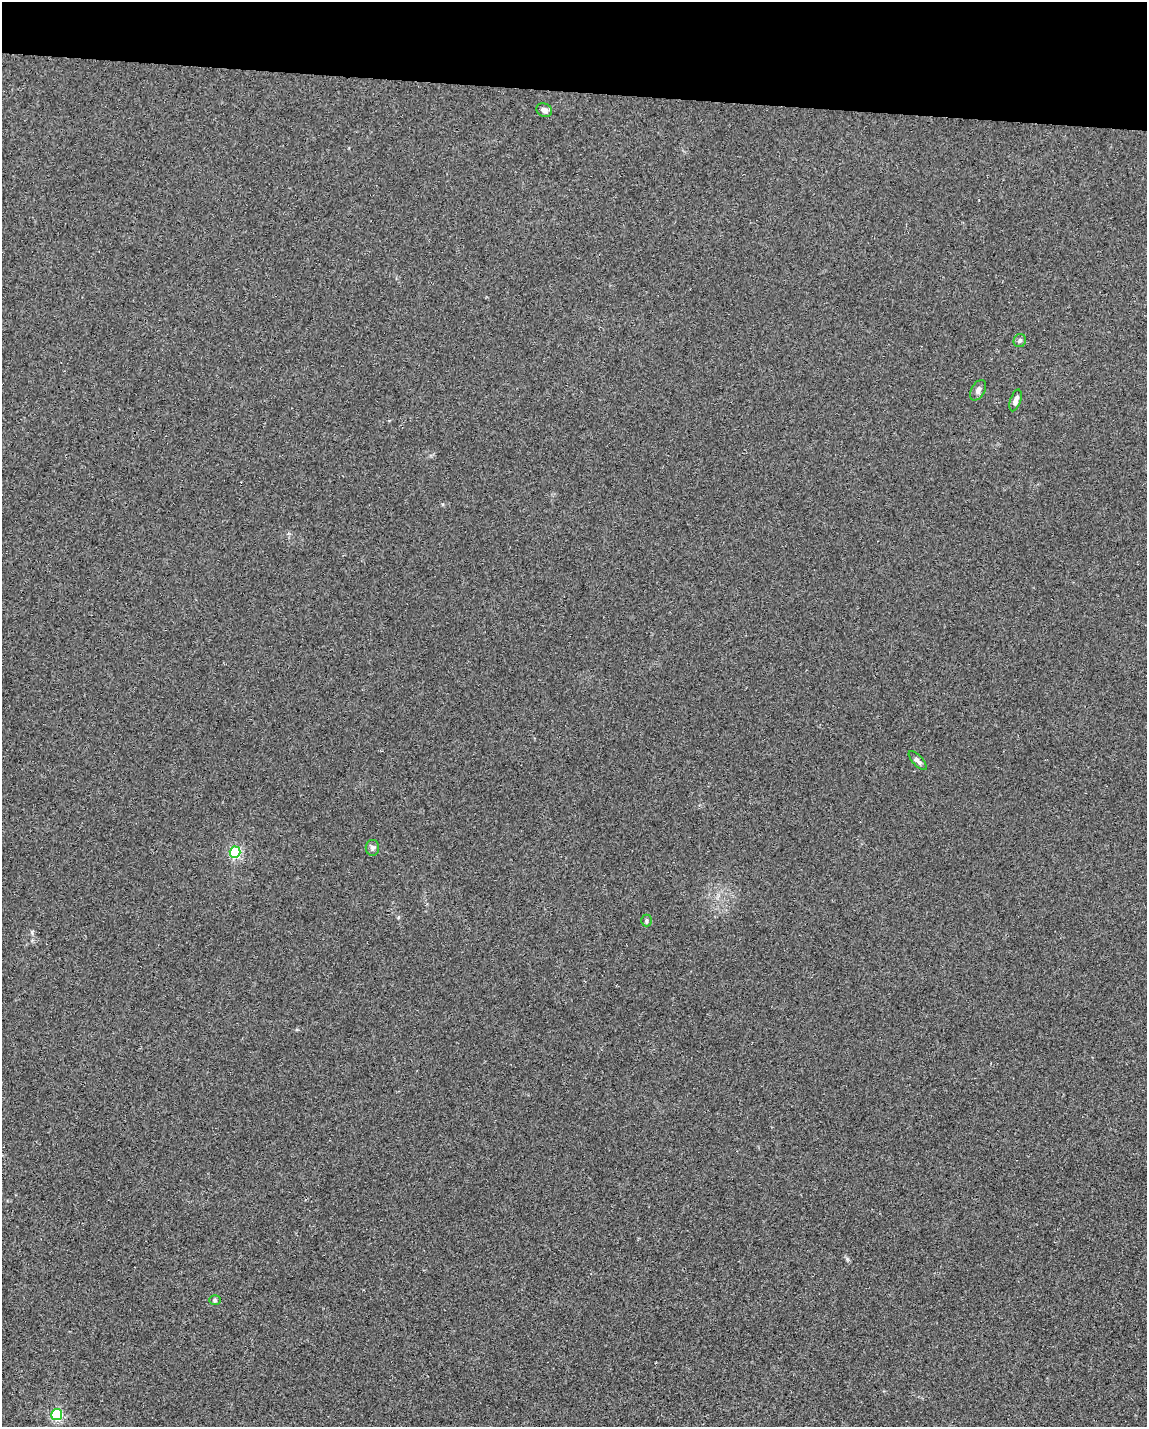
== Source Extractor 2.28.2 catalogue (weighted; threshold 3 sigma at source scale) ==
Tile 2 of 4 x 3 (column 2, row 1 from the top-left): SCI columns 1183-2327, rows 3075-4499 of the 4651 x 4613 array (HDU 1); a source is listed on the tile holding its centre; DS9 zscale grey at full resolution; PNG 1149 x 1429 px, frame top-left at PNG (2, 2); each listed source drawn as its Kron ellipse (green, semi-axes under 4 px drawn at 4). Shown black and unused: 6% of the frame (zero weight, under 2 of 3 exposures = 2% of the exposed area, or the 3 px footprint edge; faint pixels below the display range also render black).
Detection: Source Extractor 2.28.2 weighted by HDU 2 'WHT'; one run over the whole footprint, this tile lists its part. Background 0.029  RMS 0.0075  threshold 0.0335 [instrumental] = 3 sigma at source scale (4.5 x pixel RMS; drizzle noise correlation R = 1.50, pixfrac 1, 0.05/0.05 arcsec/px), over >= 5 px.
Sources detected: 10; all 10 listed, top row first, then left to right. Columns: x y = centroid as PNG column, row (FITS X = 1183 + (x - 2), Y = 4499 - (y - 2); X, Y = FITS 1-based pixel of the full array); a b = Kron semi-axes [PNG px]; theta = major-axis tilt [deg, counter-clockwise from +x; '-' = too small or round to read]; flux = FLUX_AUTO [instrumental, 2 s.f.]
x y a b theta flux
544 110 8 6 -29 2.9
1020 341 7 6 - 1.5
978 390 11 6 60 2.8
1016 400 11 5 71 3.4
918 760 12 5 -46 2.9
372 848 8 6 89 2.3
235 852 5 5 - 89
646 921 6 5 - 1.4
215 1300 6 5 - 1.2
57 1415 5 5 - 80